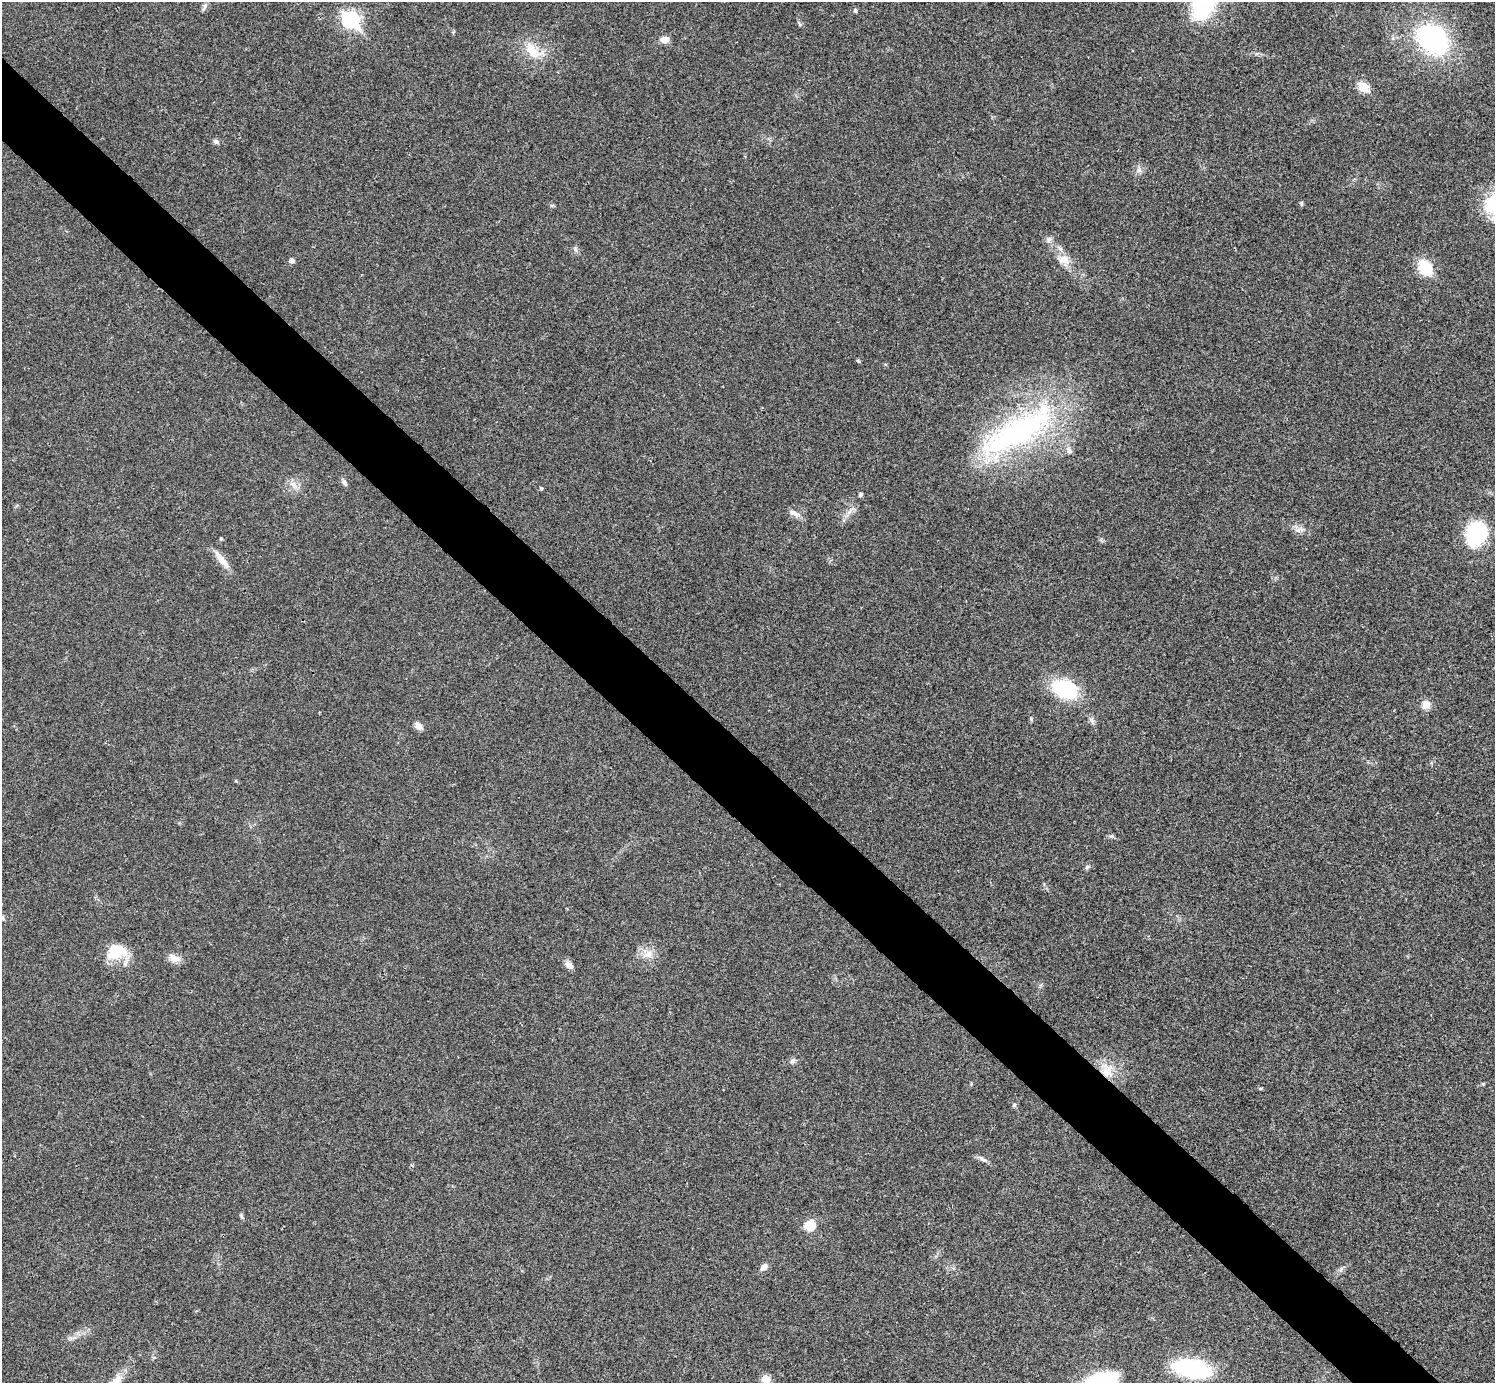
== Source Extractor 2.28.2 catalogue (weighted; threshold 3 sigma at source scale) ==
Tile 11 of 4 x 4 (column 3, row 3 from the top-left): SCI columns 2994-4486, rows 1682-3062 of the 5983 x 5983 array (HDU 1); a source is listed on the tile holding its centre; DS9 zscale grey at full resolution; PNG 1497 x 1385 px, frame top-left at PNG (2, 2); no overlay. Shown black and unused: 5% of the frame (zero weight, under 3 of 4 exposures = <1% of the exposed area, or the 3 px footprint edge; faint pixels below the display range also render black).
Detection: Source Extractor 2.28.2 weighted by HDU 2 'WHT'; one run over the whole footprint, this tile lists its part. Background 0.0195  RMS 0.004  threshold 0.0179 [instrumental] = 3 sigma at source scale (4.5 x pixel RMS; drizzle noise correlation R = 1.50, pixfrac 1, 0.05/0.05 arcsec/px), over >= 5 px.
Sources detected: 48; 2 inside a brighter listed object's ellipse — not listed separately; the other 46 listed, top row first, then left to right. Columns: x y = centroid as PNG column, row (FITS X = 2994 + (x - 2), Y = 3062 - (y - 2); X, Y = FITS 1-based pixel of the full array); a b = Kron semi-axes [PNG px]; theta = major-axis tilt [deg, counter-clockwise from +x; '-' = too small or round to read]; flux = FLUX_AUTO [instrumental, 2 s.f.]
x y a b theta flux
205 6 11 5 60 1.1
855 10 5 5 - 0.78
351 20 9 7 -45 98
1432 39 32 23 -42 65
664 40 9 8 - 2.9
532 50 28 14 -49 8.7
1363 87 6 5 - 17
216 141 7 6 - 1.1
1139 170 7 5 47 1.1
1494 203 32 23 65 21
1301 204 6 5 - 0.59
1049 239 8 6 62 1.2
292 260 6 5 - 1.4
1064 260 16 13 -34 5
1425 267 14 10 -57 17
858 361 6 4 -44 0.53
1017 432 122 35 32 91
1069 451 10 6 -53 1.4
344 483 10 5 -60 1.2
293 485 12 5 -27 1.9
541 488 4 4 - 0.55
860 495 4 4 - 1
794 513 16 7 -28 2.3
1476 532 25 19 62 31
221 539 4 4 - 0.53
222 560 28 8 -52 4.8
1065 689 18 12 -18 43
1426 705 11 10 - 3.3
1092 721 11 5 -64 1.3
419 726 11 7 -40 2.1
1112 836 8 5 -15 0.77
1087 867 8 5 30 0.78
116 952 24 16 15 13
648 954 13 11 32 3.9
174 958 15 9 -21 3.3
569 965 12 8 -35 2.1
793 1061 8 7 - 1.1
1107 1071 20 15 -77 7.8
1014 1105 6 5 - 0.63
983 1159 13 5 -24 1.4
241 1216 9 3 -69 0.64
810 1226 13 11 6 6.4
764 1267 10 7 41 2.2
1192 1368 38 18 -11 42
766 1379 9 8 - 4.2
115 1382 32 10 46 8.6
Overlapping masked pixels (flux is a lower limit): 1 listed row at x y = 1107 1071
Isophote crosses this tile's border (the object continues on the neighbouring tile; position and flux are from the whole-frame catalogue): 3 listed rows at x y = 1494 203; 766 1379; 115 1382